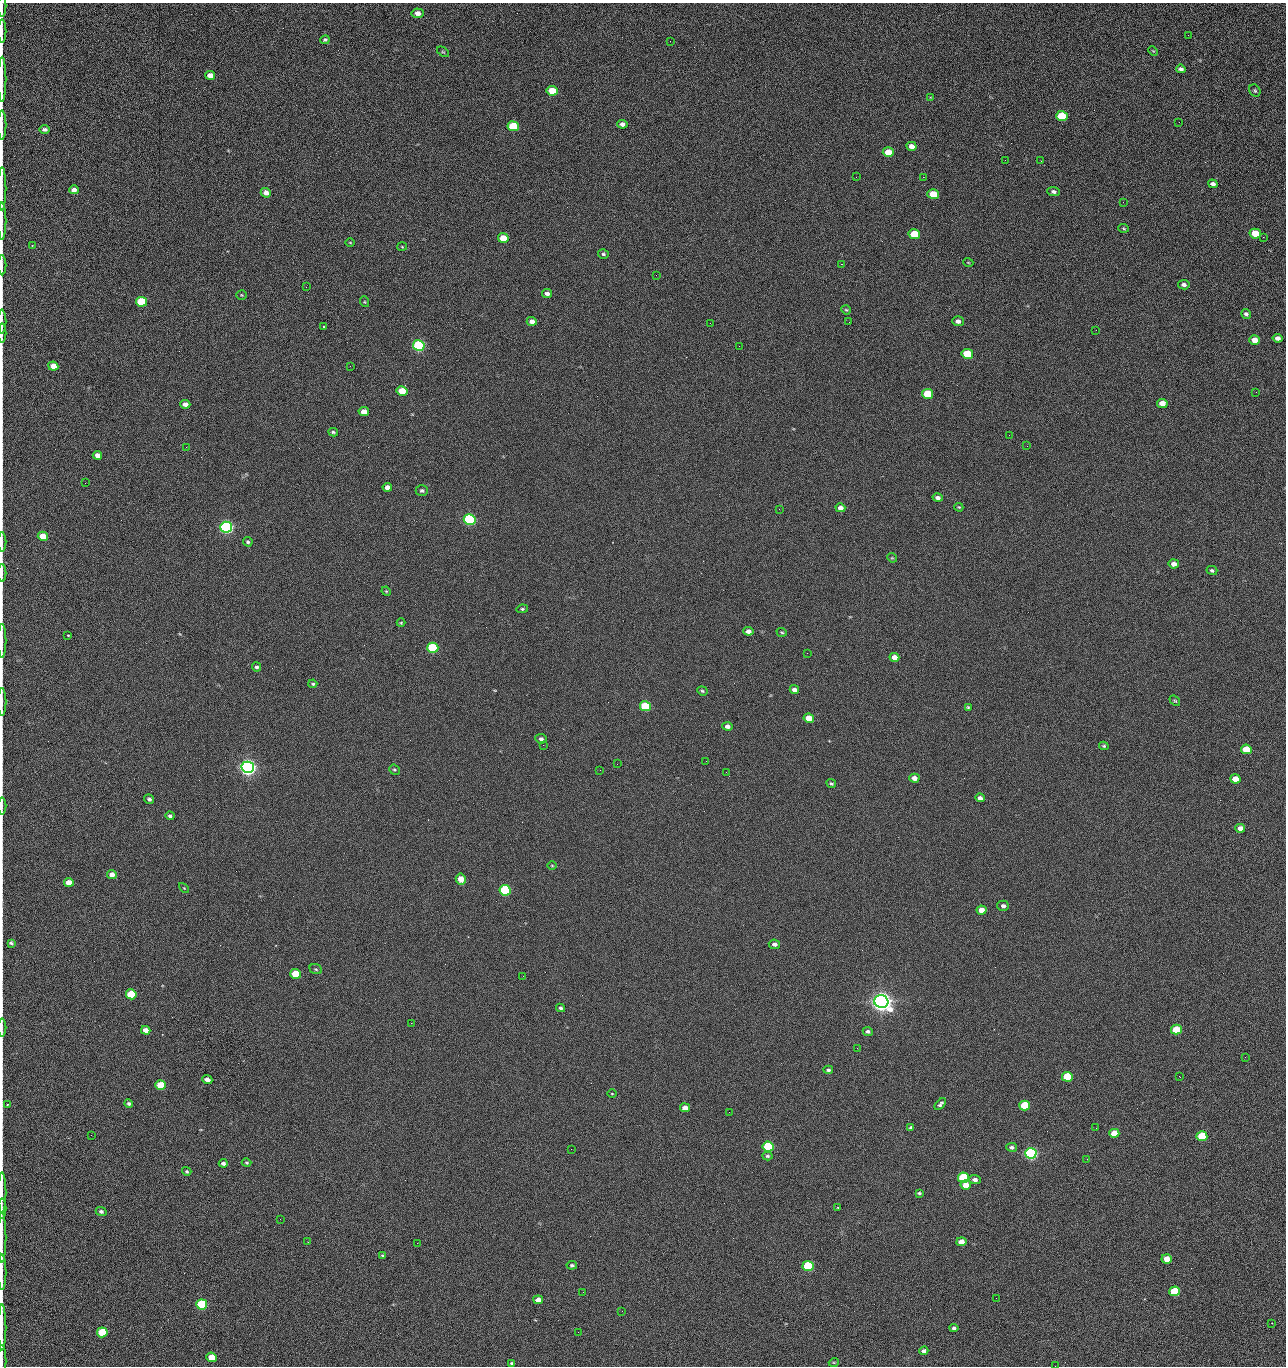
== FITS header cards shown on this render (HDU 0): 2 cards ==
NAXIS1  =                 1284 /fastest changing axis
NAXIS2  =                 1364 /next to fastest changing axis

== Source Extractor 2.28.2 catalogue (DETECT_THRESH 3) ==
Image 1284 x 1364 px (HDU 0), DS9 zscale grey, 1 PNG px = 1 image px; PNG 1288 x 1368 px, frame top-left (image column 1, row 1364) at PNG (2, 3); each listed source drawn as its Kron ellipse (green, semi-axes under 4 px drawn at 4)
Background 124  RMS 14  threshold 43.4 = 3 sigma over >= 5 px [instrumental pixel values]
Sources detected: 219; all 219 listed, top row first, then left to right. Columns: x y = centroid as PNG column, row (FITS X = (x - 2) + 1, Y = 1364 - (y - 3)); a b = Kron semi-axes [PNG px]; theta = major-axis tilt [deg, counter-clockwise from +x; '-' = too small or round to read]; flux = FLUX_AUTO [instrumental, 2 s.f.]
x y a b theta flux
2 6 11 2 90 1.4e+03
418 13 6 5 - 5.0e+03
2 31 12 2 90 1.8e+03
1188 35 2 2 - 1.1e+03
325 40 5 4 - 1.5e+03
670 41 2 2 - 2.4e+03
1153 51 5 3 - 8.3e+02
443 52 7 3 -35 1.1e+03
1181 69 5 4 - 2.8e+03
210 75 5 4 - 8.1e+03
2 79 22 2 90 4.2e+03
552 91 6 5 - 2.3e+04
1255 91 6 5 - 1.6e+03
930 97 3 2 - 6.8e+02
1062 116 6 5 - 4.3e+04
1179 122 3 2 - 1.0e+03
622 124 5 4 - 3.5e+03
2 125 14 2 90 2.6e+03
513 126 6 5 - 5.3e+04
45 129 5 4 - 2.7e+03
912 146 5 4 - 6.2e+03
888 152 5 4 - 1.6e+04
1005 160 2 2 - 1.4e+03
1041 161 2 2 - 1.8e+03
856 177 2 2 - 2.4e+03
923 177 2 2 - 3.0e+04
1213 184 5 4 - 3.3e+03
2 189 21 2 90 4.1e+03
74 190 5 4 - 4.7e+03
1053 192 6 4 -5 2.6e+03
266 193 5 4 - 5.9e+03
933 194 6 5 - 2.8e+04
1123 202 3 2 - 8.3e+02
2 221 18 2 90 3.0e+03
1124 228 5 3 - 9.8e+02
914 234 6 5 - 4.1e+04
1255 234 5 5 - 2.4e+04
1263 237 3 2 - 9.1e+02
503 238 5 5 - 1.9e+04
350 242 5 3 - 8.2e+02
32 245 4 3 - 8.2e+02
402 247 5 3 - 8.2e+02
603 254 5 4 - 1.7e+03
968 262 5 3 - 8.4e+02
841 264 2 2 - 2.7e+04
2 265 10 2 90 1.7e+03
656 275 2 2 - 1.5e+03
1184 285 6 4 -10 2.8e+03
306 287 3 2 - 7.9e+02
547 293 5 4 - 3.1e+03
242 295 5 4 - 1.2e+03
141 302 5 5 - 5.1e+04
365 302 5 3 - 1.0e+03
846 310 5 4 - 1.1e+03
1246 314 5 4 - 2.1e+03
532 321 5 4 - 4.9e+03
958 321 5 5 - 4.0e+03
2 322 12 2 90 2.0e+03
849 322 2 2 - 5.4e+02
710 323 2 2 - 3.3e+03
323 327 3 2 - 1.7e+03
1096 330 2 2 - 7.7e+02
2 333 9 2 90 1.4e+03
1278 338 5 4 - 4.5e+03
1254 340 5 4 - 1.0e+04
419 346 6 5 - 1.6e+05
739 346 2 2 - 4.8e+02
967 354 6 5 - 4.0e+04
53 366 5 4 - 1.1e+04
350 366 2 2 - 2.5e+03
402 391 5 4 - 1.9e+04
1256 392 2 2 - 1.4e+03
928 394 5 5 - 3.3e+04
1162 403 5 4 - 9.8e+03
185 404 5 4 - 5.0e+03
364 412 5 4 - 9.1e+03
333 432 5 3 - 1.5e+03
1009 435 2 2 - 1.3e+03
1027 446 2 2 - 4.8e+02
186 447 2 2 - 2.8e+03
97 455 5 4 - 5.7e+03
85 483 3 2 - 8.9e+02
387 487 5 4 - 5.1e+03
422 490 6 5 - 2.0e+03
938 498 5 4 - 3.3e+03
959 507 4 3 - 9.4e+02
840 508 5 4 - 4.7e+03
779 509 2 2 - 5.2e+02
470 519 6 5 - 2.0e+05
226 527 6 5 - 3.2e+05
43 536 5 4 - 1.9e+04
2 542 10 2 90 1.6e+03
248 542 5 4 - 1.6e+03
892 558 5 4 - 8.9e+02
1174 564 5 4 - 5.2e+03
1212 570 5 4 - 2.0e+03
2 573 9 2 90 1.6e+03
386 591 5 4 - 9.8e+02
522 609 6 4 7 1.6e+03
401 623 4 4 - 1.0e+03
748 631 5 4 - 5.1e+03
782 632 5 3 - 1.2e+03
68 635 3 2 - 1.1e+03
2 641 17 2 90 3.1e+03
433 648 5 5 - 9.0e+04
807 653 2 2 - 2.8e+03
894 657 5 4 - 7.0e+03
257 667 5 4 - 2.0e+03
313 684 4 3 - 1.3e+03
794 690 5 4 - 4.0e+03
702 691 5 4 - 1.3e+03
1175 701 6 4 -39 1.3e+03
2 702 14 2 90 2.0e+03
645 706 5 5 - 6.8e+04
968 707 4 4 - 1.0e+03
809 718 5 4 - 1.4e+04
727 726 5 4 - 3.5e+03
541 739 6 4 -7 2.6e+03
543 745 2 2 - 3.4e+03
1104 746 5 3 - 1.3e+03
1246 749 5 5 - 2.7e+04
706 761 2 2 - 2.2e+03
617 764 2 2 - 2.4e+03
248 767 6 5 - 7.1e+05
394 770 5 4 - 1.4e+03
600 770 2 2 - 4.1e+02
726 772 2 2 - 2.6e+03
914 778 5 4 - 5.9e+03
1235 779 5 4 - 1.3e+04
831 783 5 4 - 1.4e+03
980 798 4 4 - 3.8e+03
149 799 5 4 - 2.2e+03
2 806 8 2 90 1.4e+03
170 816 4 4 - 2.2e+03
1240 828 5 4 - 5.8e+03
552 865 4 3 - 8.4e+02
112 875 5 4 - 5.6e+03
461 879 5 5 - 1.3e+04
69 882 5 4 - 9.6e+03
184 888 6 4 -45 9.1e+02
505 890 5 5 - 1.2e+05
1003 906 6 5 - 2.9e+03
981 910 5 4 - 9.5e+03
11 943 4 3 - 1.9e+03
774 944 5 4 - 3.5e+03
316 969 6 4 -21 1.5e+03
296 974 5 5 - 3.3e+04
523 976 2 2 - 2.1e+03
131 994 5 5 - 5.2e+04
881 1001 7 6 - 1.1e+06
560 1008 4 4 - 1.8e+03
411 1023 2 2 - 5.5e+03
2 1028 9 2 90 1.5e+03
1176 1029 5 5 - 2.9e+04
146 1030 5 4 - 6.3e+03
868 1031 5 4 - 2.1e+03
857 1048 2 2 - 1.4e+03
1245 1057 2 2 - 2.0e+03
828 1070 5 4 - 2.0e+03
1179 1076 3 2 - 2.7e+03
1067 1077 5 5 - 4.7e+04
207 1080 5 4 - 5.4e+03
161 1085 5 5 - 3.1e+04
612 1094 4 3 - 7.0e+02
129 1103 4 4 - 1.9e+03
8 1104 3 2 - 1.2e+03
940 1104 7 4 44 2.4e+03
1025 1105 5 5 - 4.4e+04
685 1108 5 4 - 8.6e+03
729 1112 2 2 - 9.3e+02
911 1128 4 3 - 1.8e+03
1096 1128 2 2 - 4.7e+02
1114 1133 5 4 - 1.7e+04
91 1135 2 2 - 2.5e+03
1202 1136 5 5 - 5.7e+04
768 1146 5 5 - 7.8e+04
1012 1147 5 4 - 2.4e+03
571 1149 2 2 - 9.2e+02
1031 1153 6 5 - 2.8e+05
767 1156 5 4 - 1.7e+03
1087 1159 3 2 - 1.4e+03
223 1163 4 3 - 2.4e+03
246 1163 5 4 - 1.2e+03
187 1171 5 4 - 1.2e+03
963 1177 5 5 - 8.5e+04
975 1180 6 4 -2 3.7e+03
966 1185 5 4 - 9.7e+03
2 1192 20 2 90 3.9e+03
919 1193 4 3 - 1.3e+03
837 1207 3 2 - 7.7e+02
2 1209 10 2 90 1.6e+03
101 1211 5 4 - 2.6e+03
280 1219 2 2 - 2.2e+03
2 1237 25 2 90 4.5e+03
308 1242 2 2 - 2.0e+03
961 1242 5 4 - 8.6e+03
417 1243 2 2 - 5.5e+03
383 1256 4 3 - 1.5e+03
1167 1259 5 4 - 1.4e+04
572 1265 5 4 - 1.7e+03
808 1266 5 5 - 8.0e+04
2 1272 18 2 90 3.5e+03
1175 1291 5 5 - 4.6e+04
583 1292 2 2 - 6.3e+02
996 1298 2 2 - 2.6e+03
538 1300 5 4 - 7.5e+03
202 1304 5 5 - 9.9e+04
622 1311 2 2 - 8.2e+02
1272 1323 2 2 - 4.8e+02
2 1328 23 2 90 4.5e+03
954 1328 4 3 - 2.0e+03
102 1332 5 5 - 5.3e+04
578 1332 2 2 - 3.5e+03
924 1351 4 3 - 3.1e+03
211 1357 5 4 - 1.9e+04
2 1361 16 2 90 2.0e+03
834 1362 5 3 - 8.9e+02
512 1363 4 3 - 1.7e+03
1055 1366 2 2 - 2.0e+03
At the frame edge (FLAGS 8, measured only in part): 23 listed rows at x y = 2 6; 2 31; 2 79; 2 125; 2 189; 2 221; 2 265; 2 322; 2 333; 2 542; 2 573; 2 641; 2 702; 2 806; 11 943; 2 1028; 2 1192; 2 1209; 2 1237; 2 1272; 2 1328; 2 1361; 1055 1366

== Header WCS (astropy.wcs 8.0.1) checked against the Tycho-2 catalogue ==
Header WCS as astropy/WCSLIB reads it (CRVAL/CRPIX/CD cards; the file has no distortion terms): RA---TAN/DEC--TAN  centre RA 15:41:40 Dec +51:59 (235.42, +51.99 deg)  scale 1.26 arcsec/px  FOV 26.9' x 28.5'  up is +92 deg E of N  parity flipped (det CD > 0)
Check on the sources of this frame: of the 60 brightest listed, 10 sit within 2.0 arcsec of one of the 11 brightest Tycho-2 stars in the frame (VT <= 12.29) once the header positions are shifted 0.22 arcsec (0.05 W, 0.21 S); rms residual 0.96 arcsec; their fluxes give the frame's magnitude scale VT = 24.51 - 2.5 log10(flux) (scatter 0.23 mag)
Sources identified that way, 10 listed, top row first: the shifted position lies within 2.0 arcsec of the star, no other Tycho-2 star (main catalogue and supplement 1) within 4.0 arcsec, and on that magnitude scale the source's flux lands within +1.5 / -3 mag of the star's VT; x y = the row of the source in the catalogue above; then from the Tycho-2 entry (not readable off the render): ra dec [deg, ICRS J2000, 3 dp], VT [Tycho-2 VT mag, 2 dp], TYC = Tycho-2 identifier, HIP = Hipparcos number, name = IAU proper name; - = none
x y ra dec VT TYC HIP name
419 346 235.614 +52.064 11.61 3489-1132-1 - -
470 519 235.514 +52.049 11.19 3489-1407-1 - -
226 527 235.515 +52.133 11.12 3489-1380-1 - -
248 767 235.378 +52.130 9.31 3489-1322-1 76850 -
505 890 235.303 +52.042 11.52 3489-958-1 - -
881 1001 235.232 +51.912 9.59 3489-824-1 - -
1031 1153 235.143 +51.862 10.97 3489-1016-1 - -
963 1177 235.131 +51.886 12.29 3489-908-1 - -
808 1266 235.084 +51.941 11.45 3489-1346-1 - -
202 1304 235.075 +52.152 11.74 3489-912-1 - -